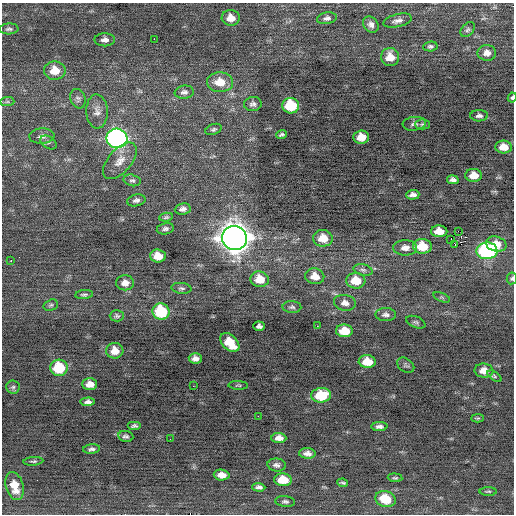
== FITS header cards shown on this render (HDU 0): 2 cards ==
NAXIS1  =                  512 / Axis length
NAXIS2  =                  512 / Axis length

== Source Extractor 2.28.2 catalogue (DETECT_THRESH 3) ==
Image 512 x 512 px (HDU 0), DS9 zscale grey, 1 PNG px = 1 image px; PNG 516 x 516 px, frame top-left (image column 1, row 512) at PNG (2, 3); each listed source drawn as its Kron ellipse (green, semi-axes under 4 px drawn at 4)
Background -0.0277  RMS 0.7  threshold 2.11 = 3 sigma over >= 5 px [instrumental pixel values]
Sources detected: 104; all 104 listed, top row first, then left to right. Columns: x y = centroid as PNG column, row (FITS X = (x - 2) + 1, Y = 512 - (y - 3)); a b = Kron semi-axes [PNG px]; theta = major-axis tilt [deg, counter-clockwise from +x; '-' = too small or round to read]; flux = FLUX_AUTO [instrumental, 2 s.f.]
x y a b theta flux
231 18 9 8 - 480
327 18 10 6 10 160
397 21 14 6 14 240
371 24 9 7 -51 210
9 29 9 5 2 120
468 30 8 6 49 110
154 39 2 2 - 340
105 40 10 6 1 230
430 46 7 5 5 110
487 53 9 8 - 320
390 57 9 9 - 640
55 71 11 9 1 780
220 82 13 10 -2 760
184 92 9 6 7 170
512 97 5 3 - 78
78 99 10 7 -72 150
7 102 7 4 1 91
253 104 9 7 7 160
291 106 8 7 - 2100
97 111 17 11 -87 370
479 116 9 6 1 160
414 124 11 7 6 190
422 124 7 5 -1 87
214 129 8 5 21 98
281 135 5 3 - 82
42 136 12 7 3 240
361 137 7 6 - 600
117 138 10 9 - 15000
48 143 9 5 -34 130
504 147 8 6 -4 580
120 161 22 11 49 570
474 175 8 6 -1 550
132 180 8 5 -14 110
453 180 6 4 -13 150
413 195 6 4 3 180
136 200 9 5 13 170
183 209 8 5 8 210
166 217 7 4 8 86
165 229 8 5 12 140
439 231 8 6 -1 620
458 231 2 2 - 1400
234 238 12 12 - 66000
323 238 10 8 -3 700
451 239 2 2 - 260
455 244 3 2 - 92
496 244 10 7 -14 610
422 246 9 7 -5 1200
405 248 12 7 0 320
487 251 10 8 1 7600
158 256 7 6 - 650
11 261 2 2 - 90
363 270 10 5 -15 130
315 276 9 8 - 570
512 278 6 5 - 89
260 279 9 8 - 830
356 281 9 8 - 980
125 283 9 7 1 310
181 288 10 5 -6 110
84 295 9 4 7 98
442 297 9 3 -21 58
345 303 11 8 -9 300
51 305 7 5 17 89
292 307 9 6 -1 130
161 312 8 8 - 2500
386 315 10 6 -1 170
117 316 7 5 2 100
416 322 10 5 -22 110
259 326 5 4 - 130
317 326 2 2 - 170
344 331 8 6 -4 1100
230 342 11 7 -44 1100
115 351 8 7 - 570
195 358 6 5 - 220
367 362 8 6 -4 840
406 365 9 6 -36 110
59 368 9 8 - 2000
484 371 9 7 -7 470
494 376 8 4 -36 78
90 384 7 6 - 380
238 385 10 3 -2 64
193 386 2 2 - 110
13 387 6 6 - 100
321 395 10 7 5 1700
88 402 7 4 3 160
258 416 2 2 - 250
477 418 6 3 2 57
134 426 7 4 0 100
379 426 8 4 2 160
126 436 8 5 -9 120
279 438 7 5 -2 290
170 439 2 2 - 58
92 449 8 4 7 130
307 453 8 5 -4 230
33 461 10 4 5 85
277 465 9 6 -6 170
222 475 8 5 -4 390
395 478 7 4 -4 72
283 480 9 6 -6 810
343 483 5 2 - 67
15 486 14 8 -75 740
259 487 6 4 -2 150
488 491 8 3 0 66
385 499 10 8 -17 1200
285 501 10 5 -6 120
At the frame edge (FLAGS 8, measured only in part): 2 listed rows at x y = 512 97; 512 278